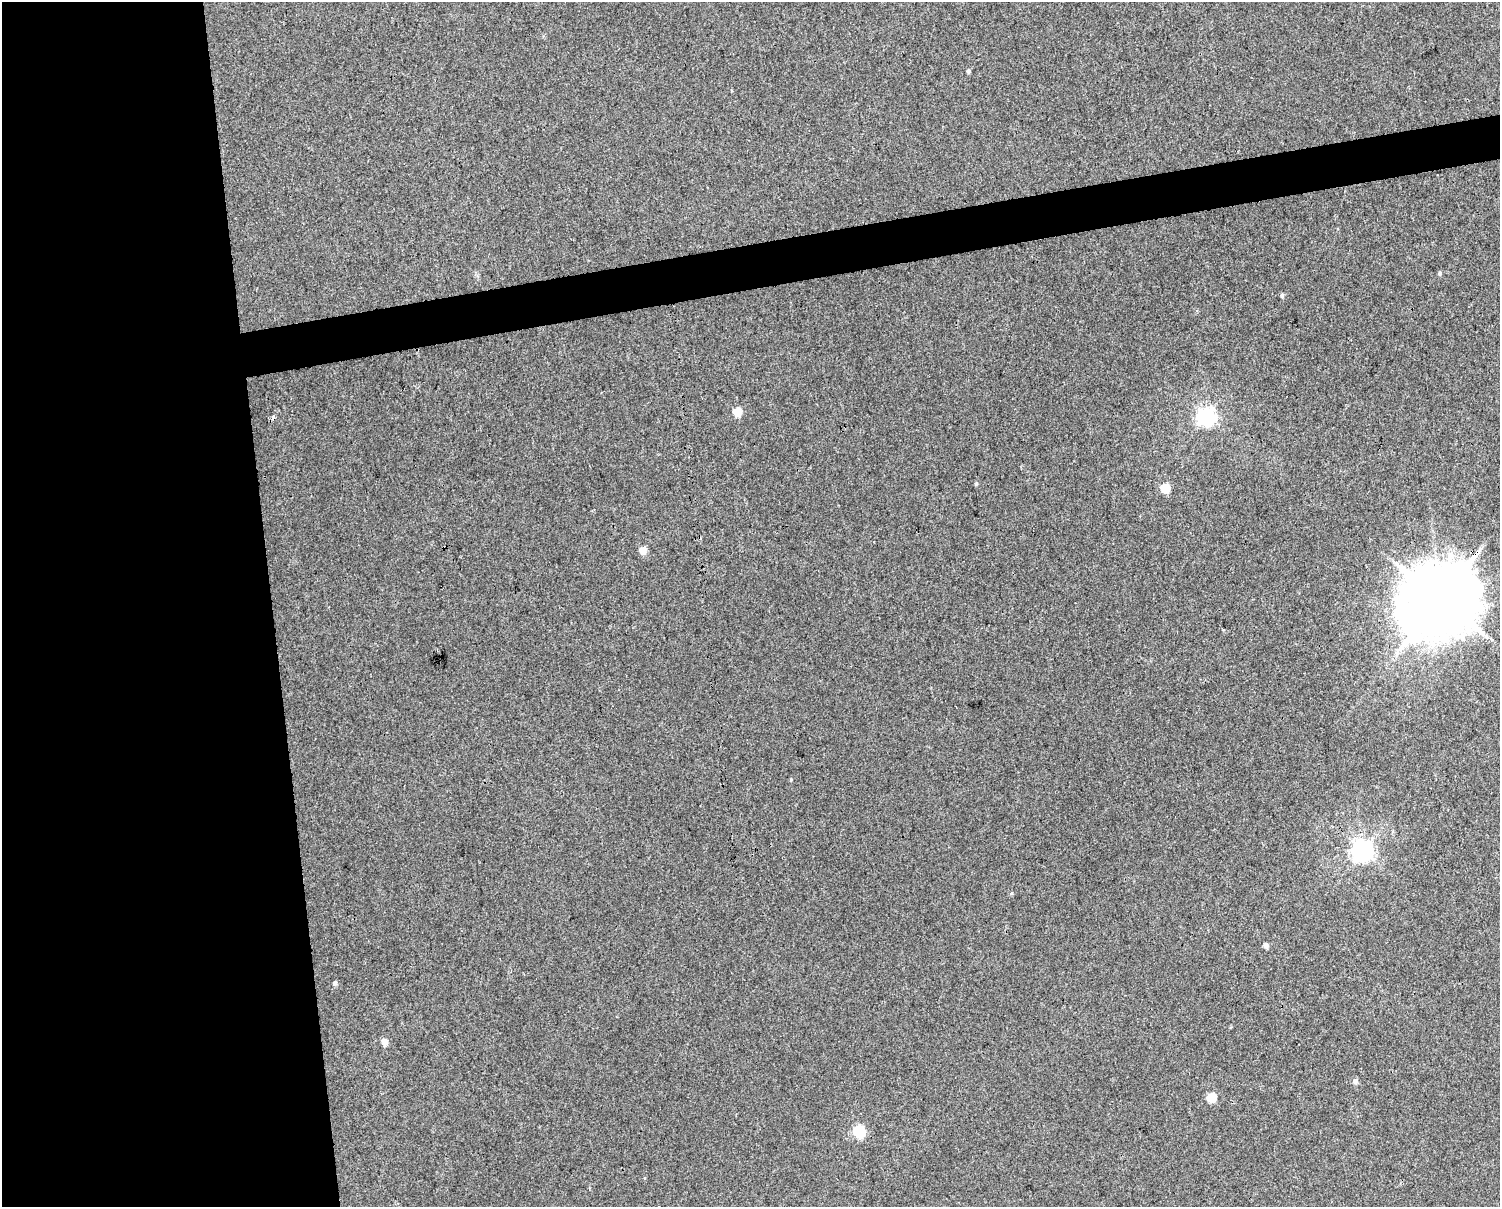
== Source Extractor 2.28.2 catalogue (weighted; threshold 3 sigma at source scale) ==
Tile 7 of 3 x 4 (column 1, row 3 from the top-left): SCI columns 26-1523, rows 1206-2410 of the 4589 x 4819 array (HDU 1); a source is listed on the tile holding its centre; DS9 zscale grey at full resolution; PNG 1502 x 1209 px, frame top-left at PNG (2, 2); no overlay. Shown black and unused: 21% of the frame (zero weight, under 3 of 4 exposures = <1% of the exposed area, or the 3 px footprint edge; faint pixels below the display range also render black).
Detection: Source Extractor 2.28.2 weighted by HDU 2 'WHT'; one run over the whole footprint, this tile lists its part. Background 0.00531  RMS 0.0044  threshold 0.0198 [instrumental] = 3 sigma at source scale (4.5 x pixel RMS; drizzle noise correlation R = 1.50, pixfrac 1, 0.0396/0.0396 arcsec/px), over >= 5 px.
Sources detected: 19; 1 cosmic-ray / hot-pixel residue — not listed; the other 18 listed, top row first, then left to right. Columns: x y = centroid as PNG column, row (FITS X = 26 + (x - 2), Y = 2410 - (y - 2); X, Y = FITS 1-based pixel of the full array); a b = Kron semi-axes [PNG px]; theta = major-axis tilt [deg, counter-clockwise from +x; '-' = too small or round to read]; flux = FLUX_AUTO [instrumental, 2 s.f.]
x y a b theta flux
968 71 5 4 - 0.93
1440 273 5 5 - 0.77
1282 296 6 4 87 0.87
737 412 5 5 - 13
1206 416 7 6 - 190
976 484 5 4 - 0.54
1165 488 5 5 - 19
643 550 5 4 - 9.4
1440 600 21 18 47 4500
791 780 4 4 - 0.38
1362 851 7 7 - 290
1012 893 5 3 - 0.46
1266 945 7 5 -79 1.3
335 983 5 4 - 1.4
385 1042 5 5 - 4.5
1355 1081 5 5 - 2.2
1212 1098 5 5 - 21
859 1131 6 6 - 54
Overlapping masked pixels (flux is a lower limit): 1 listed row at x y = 1440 600